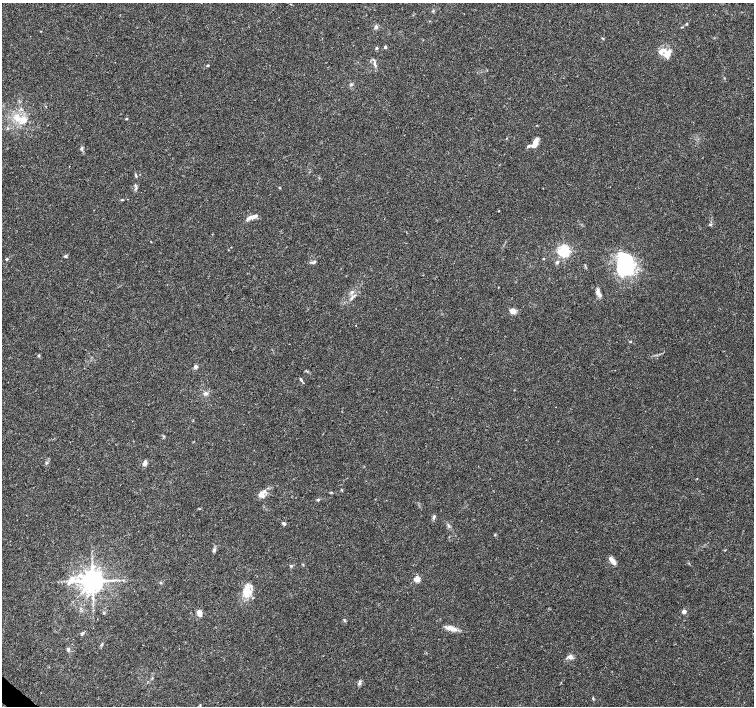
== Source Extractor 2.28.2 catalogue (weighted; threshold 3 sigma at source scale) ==
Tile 7 of 4 x 4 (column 3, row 2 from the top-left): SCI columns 3008-4510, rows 2983-4389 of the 6020 x 6029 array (HDU 1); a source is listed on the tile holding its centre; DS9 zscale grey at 2 x 2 block average (1 PNG px = mean of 2 x 2 image px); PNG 756 x 708 px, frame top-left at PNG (2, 3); no overlay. Shown black and unused: <1% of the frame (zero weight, under 3 of 4 exposures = <1% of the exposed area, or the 3 px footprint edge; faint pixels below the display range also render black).
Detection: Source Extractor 2.28.2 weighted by HDU 2 'WHT'; one run over the whole footprint, this tile lists its part. Background 0.0514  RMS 0.0037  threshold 0.0167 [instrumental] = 3 sigma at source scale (4.5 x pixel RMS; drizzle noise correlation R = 1.50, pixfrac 1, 0.0396/0.0396 arcsec/px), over >= 5 px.
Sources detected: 67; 5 inside a brighter listed object's ellipse — not listed separately; the other 62 listed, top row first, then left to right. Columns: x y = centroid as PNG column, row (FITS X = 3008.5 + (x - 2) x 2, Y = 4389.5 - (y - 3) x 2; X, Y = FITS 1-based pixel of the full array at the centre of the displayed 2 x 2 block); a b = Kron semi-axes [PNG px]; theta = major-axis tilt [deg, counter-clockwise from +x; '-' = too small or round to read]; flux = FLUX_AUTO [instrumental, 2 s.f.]
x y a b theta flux
433 11 4 2 - 0.82
686 24 3 3 - 0.69
376 27 5 4 - 1.9
385 47 3 2 - 2.3
377 48 3 3 - 0.92
667 53 12 11 - 8.9
374 64 10 3 -76 2.2
207 65 3 3 - 0.76
351 84 4 2 - 0.82
17 118 10 7 -54 8
126 119 3 3 - 0.62
23 120 6 4 41 9.6
535 141 8 5 69 6.1
528 146 5 3 - 1.4
81 148 5 4 - 1.4
136 176 5 2 - 0.75
136 188 7 2 -90 1.4
280 188 3 2 - 0.49
122 200 3 2 - 0.58
252 217 16 4 21 5.7
564 251 4 3 - 160
65 256 4 3 - 1.2
7 259 3 3 - 0.84
543 259 3 2 - 0.5
314 262 7 3 23 1.5
557 262 4 4 - 1.5
624 264 27 21 -84 57
598 293 8 5 -48 3.8
352 298 7 2 46 1.7
512 311 6 5 - 5.2
630 341 3 2 - 0.73
39 356 4 3 - 0.88
196 367 4 4 - 2.4
301 379 5 3 - 1.3
206 393 6 4 0 2.5
46 463 4 3 - 0.95
145 463 7 4 76 3
331 492 4 2 - 0.7
262 494 9 8 - 5
318 500 4 3 - 1
434 517 7 3 66 1.6
284 523 4 3 - 1.8
448 526 3 2 - 0.96
495 535 3 2 - 0.66
214 550 6 3 66 1.7
612 561 11 4 -53 4.7
291 566 4 3 - 0.95
417 579 3 3 - 24
71 580 14 6 54 8.4
93 581 5 5 - 1000
160 582 4 3 - 0.85
247 593 12 11 - 12
684 612 3 2 - 8.8
104 613 4 2 - 0.79
199 613 6 4 -64 5.5
344 620 4 3 - 1.1
451 628 16 5 -19 6.3
68 649 4 4 - 1.6
570 657 7 5 -18 3.4
360 683 7 4 86 2
593 698 4 3 - 0.86
200 705 4 2 - 0.59
Diffuse or blended objects may show on this block-average render without a row.